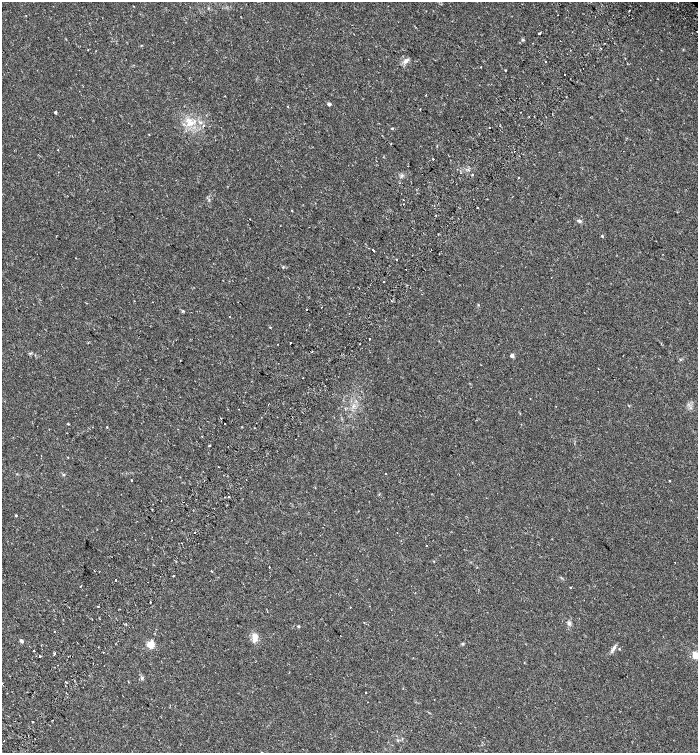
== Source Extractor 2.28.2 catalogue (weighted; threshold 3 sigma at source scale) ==
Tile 7 of 4 x 4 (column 3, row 2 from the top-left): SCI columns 3118-4508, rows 3077-4578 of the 6172 x 6159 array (HDU 1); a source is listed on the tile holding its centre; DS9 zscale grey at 2 x 2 block average (1 PNG px = mean of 2 x 2 image px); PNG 700 x 755 px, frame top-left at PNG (2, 2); no overlay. Shown black and unused: <1% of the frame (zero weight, under 2 of 3 exposures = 5% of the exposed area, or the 3 px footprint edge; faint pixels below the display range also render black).
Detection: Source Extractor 2.28.2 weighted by HDU 2 'WHT'; one run over the whole footprint, this tile lists its part. Background 0.0147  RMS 0.0035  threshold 0.0157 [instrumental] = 3 sigma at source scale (4.5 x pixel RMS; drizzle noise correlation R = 1.50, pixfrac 1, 0.0396/0.0396 arcsec/px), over >= 5 px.
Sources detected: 110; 9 cosmic-ray / hot-pixel residue — not listed; the other 101 listed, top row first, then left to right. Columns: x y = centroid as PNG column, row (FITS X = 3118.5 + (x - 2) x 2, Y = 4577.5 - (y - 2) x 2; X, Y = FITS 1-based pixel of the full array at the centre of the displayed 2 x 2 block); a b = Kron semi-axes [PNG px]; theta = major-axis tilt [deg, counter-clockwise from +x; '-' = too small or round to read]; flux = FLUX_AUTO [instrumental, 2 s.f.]
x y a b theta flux
133 6 2 2 - 0.42
629 11 2 2 - 1.7
26 16 2 2 - 0.52
539 34 2 2 - 4.1
523 40 4 3 - 0.96
142 45 3 2 - 0.44
601 48 2 2 - 1.7
405 61 8 4 18 2.5
545 61 2 2 - 3
481 67 2 2 - 0.3
505 70 2 2 - 2.9
564 75 2 2 - 2
426 95 2 2 - 0.59
329 104 2 2 - 4.4
287 106 2 2 - 0.32
55 112 2 2 - 2.2
520 112 2 2 - 2.2
200 122 4 3 - 1.2
190 123 8 3 -54 3.3
489 127 2 2 - 0.63
392 128 3 2 - 0.54
149 134 3 2 - 0.31
58 150 2 2 - 0.38
519 156 2 2 - 0.22
433 159 2 2 - 15
460 173 2 2 - 0.7
401 175 3 3 - 1
472 175 2 2 - 2
518 178 2 2 - 0.65
478 208 2 2 - 1
435 215 2 2 - 0.45
579 221 4 3 - 2
602 236 3 2 - 0.75
373 250 2 2 - 4
75 258 2 2 - 0.25
396 259 2 2 - 1.6
406 269 2 2 - 0.52
384 281 2 2 - 2.3
392 301 2 2 - 0.9
478 305 3 2 - 0.51
322 307 2 2 - 1.5
306 309 2 2 - 0.41
183 311 4 3 - 0.75
230 317 2 2 - 0.62
270 327 3 2 - 0.47
369 339 2 2 - 0.71
88 343 2 2 - 0.46
291 343 2 2 - 0.98
359 344 2 2 - 0.74
312 352 3 2 - 0.4
30 353 4 3 - 0.86
512 356 2 2 - 6.2
599 369 2 2 - 0.7
303 378 2 2 - 0.44
530 399 2 2 - 0.29
353 406 4 3 - 1.1
221 418 2 2 - 0.54
68 424 3 2 - 0.54
107 427 2 2 - 0.61
254 428 2 2 - 0.42
202 436 2 2 - 0.89
209 446 2 2 - 1.1
68 457 2 2 - 0.33
385 473 2 2 - 0.31
204 481 2 2 - 0.7
670 481 2 2 - 0.43
224 497 2 2 - 0.38
16 515 2 2 - 0.78
195 533 2 2 - 0.63
426 545 2 2 - 1
269 567 2 2 - 0.83
94 571 2 2 - 0.38
211 571 2 2 - 1.9
173 576 2 2 - 0.51
116 580 2 2 - 0.44
80 586 2 2 - 2.4
570 588 2 2 - 0.42
150 602 2 2 - 0.58
98 606 2 2 - 0.43
350 607 2 2 - 0.32
267 612 2 2 - 0.34
569 623 5 4 - 1.8
298 626 2 2 - 1
54 631 2 2 - 0.34
254 639 13 6 -90 4.9
21 641 4 3 - 1.7
150 644 3 3 - 34
462 644 4 2 - 0.64
614 648 9 4 59 2.4
619 649 3 2 - 0.49
34 651 2 2 - 0.93
54 653 3 2 - 1
696 655 10 7 -54 6.1
39 656 2 2 - 2.1
524 662 2 2 - 0.55
142 678 4 3 - 1
366 693 2 2 - 1.4
52 720 2 2 - 1.2
32 722 2 2 - 0.83
4 741 2 2 - 0.72
262 752 3 2 - 0.47
Isophote crosses this tile's border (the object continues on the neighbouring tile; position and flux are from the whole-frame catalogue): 2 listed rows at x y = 696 655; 262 752
Diffuse or blended objects may show on this block-average render without a row.